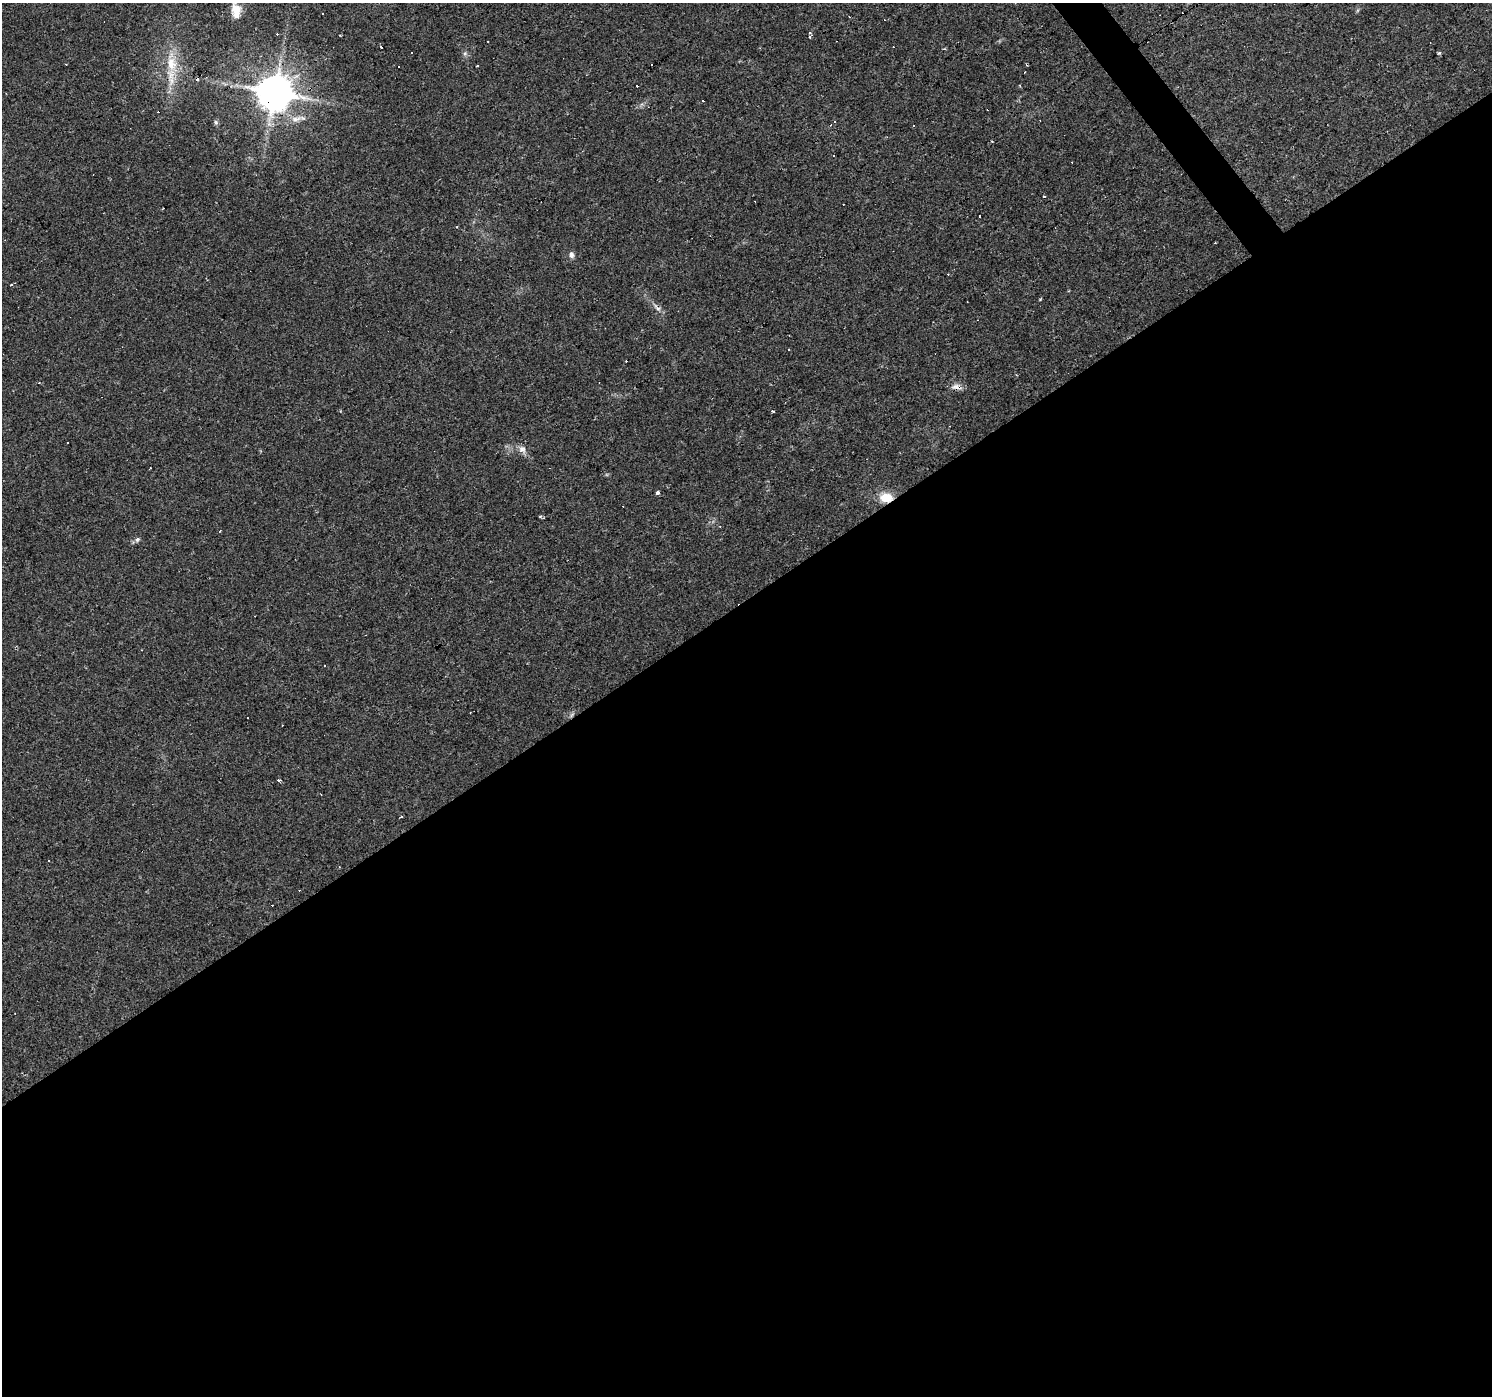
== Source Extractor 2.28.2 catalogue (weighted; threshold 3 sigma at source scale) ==
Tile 15 of 4 x 4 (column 3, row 4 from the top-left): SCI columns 2981-4470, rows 192-1585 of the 5960 x 5894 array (HDU 1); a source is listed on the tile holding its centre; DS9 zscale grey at full resolution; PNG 1494 x 1398 px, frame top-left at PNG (2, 3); no overlay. Shown black and unused: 58% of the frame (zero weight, under 2 of 3 exposures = <1% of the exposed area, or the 3 px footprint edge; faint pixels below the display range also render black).
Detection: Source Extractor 2.28.2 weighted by HDU 2 'WHT'; one run over the whole footprint, this tile lists its part. Background 0.0381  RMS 0.0046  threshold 0.0206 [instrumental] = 3 sigma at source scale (4.5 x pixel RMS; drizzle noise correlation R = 1.50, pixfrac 1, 0.0396/0.0396 arcsec/px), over >= 5 px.
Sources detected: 64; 31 cosmic-ray / hot-pixel residue — not listed; the other 33 listed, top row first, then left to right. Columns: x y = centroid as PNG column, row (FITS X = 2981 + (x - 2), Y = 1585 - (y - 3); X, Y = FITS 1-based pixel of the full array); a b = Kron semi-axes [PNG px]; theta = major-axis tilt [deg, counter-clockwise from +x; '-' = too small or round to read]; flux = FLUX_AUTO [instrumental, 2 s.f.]
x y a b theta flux
236 11 18 10 -80 5.9
381 47 3 3 - 6.2
412 52 3 2 - 0.44
1439 53 4 4 - 0.65
465 54 6 4 -19 0.84
172 64 29 15 -79 13
1026 64 3 3 - 1
477 66 3 2 - 0.35
274 92 10 10 - 1300
296 119 19 8 16 4.3
216 122 7 4 -88 0.76
1044 197 3 3 - 0.86
571 255 9 6 -82 1.6
11 285 3 3 - 1.6
1040 299 5 3 - 0.44
967 302 2 2 - 0.29
626 361 3 2 - 1.4
955 386 12 6 24 2.4
773 411 5 2 - 0.48
67 442 3 2 - 0.6
522 449 13 8 -55 2.6
150 468 3 2 - 0.34
657 493 3 3 - 2.4
886 498 13 9 -3 8.4
540 517 3 3 - 1.3
220 531 2 2 - 0.31
137 539 6 6 - 1.1
324 665 2 2 - 0.3
572 715 9 3 45 0.84
247 718 2 2 - 0.38
279 780 4 3 - 0.78
401 817 4 3 - 0.42
49 860 3 3 - 0.94
Overlapping masked pixels (flux is a lower limit): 3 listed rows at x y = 274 92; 886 498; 572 715